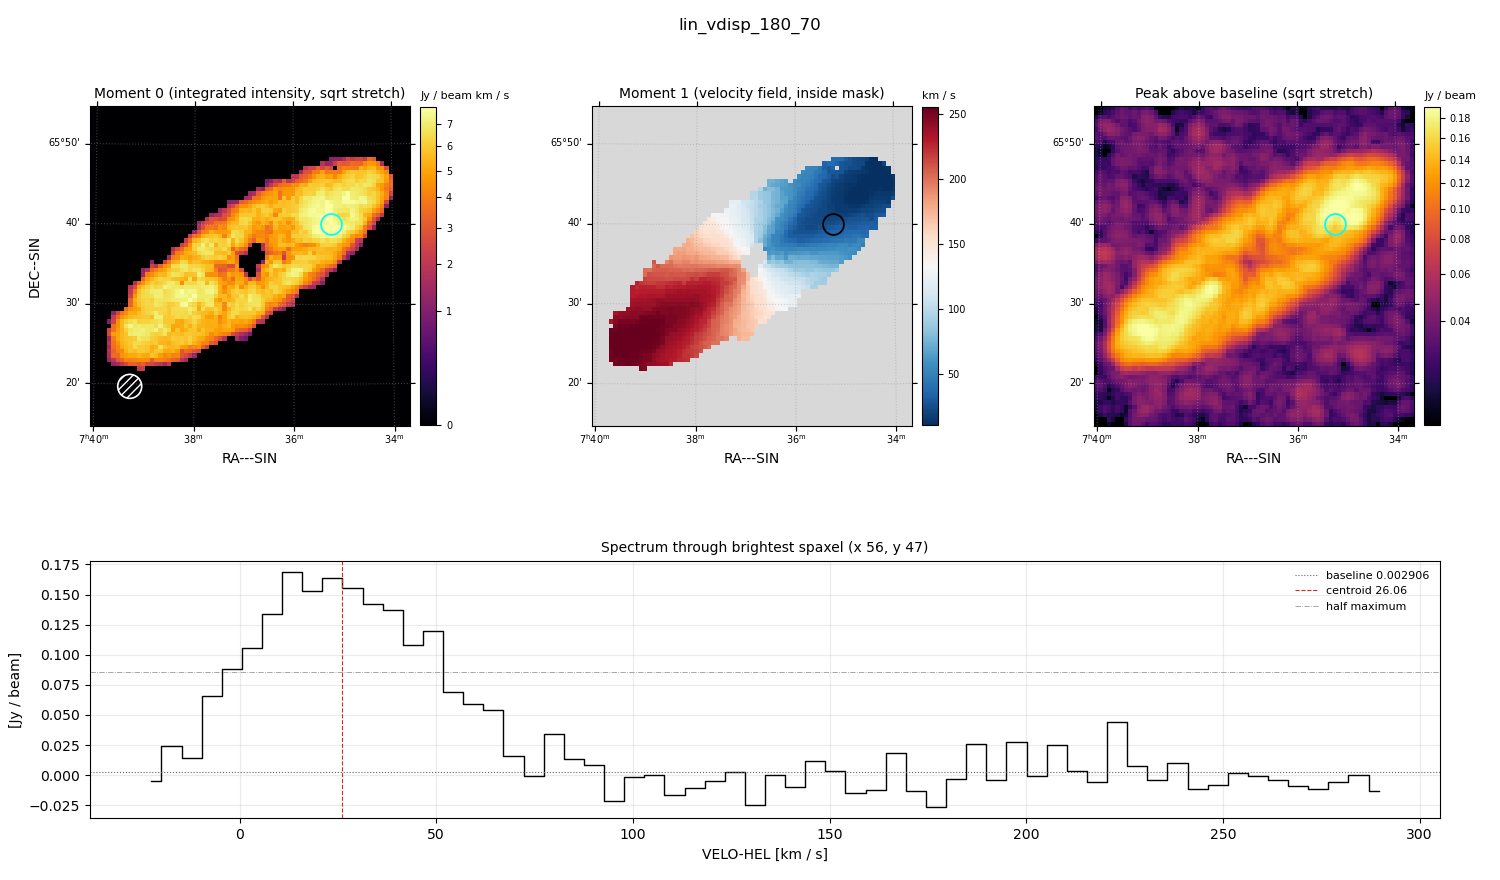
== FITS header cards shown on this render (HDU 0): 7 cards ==
OBJECT  = 'lin_vdisp_180_70'
BUNIT   = 'JY/BEAM '           /
CTYPE1  = 'RA---SIN'           /
CTYPE2  = 'DEC--SIN'           /
CTYPE3  = 'VELO-HEL'           /
NAXIS3  =                   62 / length of data axis 3
CUNIT3  = 'km/s    '           /

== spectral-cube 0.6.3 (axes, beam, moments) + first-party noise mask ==
SpectralCube HDU 0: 62 channels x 75 x 75 spaxels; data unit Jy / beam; figure title: lin_vdisp_180_70
Units: BUNIT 'JY/BEAM' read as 'Jy/beam' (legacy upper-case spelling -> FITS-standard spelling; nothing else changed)
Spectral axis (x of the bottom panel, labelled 'VELO-HEL [km / s]'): -22 .. 290 km / s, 62 channels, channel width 5.12 km / s
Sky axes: RA---SIN/DEC--SIN; field 40' x 40' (32 arcsec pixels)
Beam (drawn as the hatched ellipse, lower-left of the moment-0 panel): BMAJ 180 arcsec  BMIN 180 arcsec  BPA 0 deg
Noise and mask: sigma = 0.015 Jy / beam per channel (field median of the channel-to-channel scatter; agrees with the line-free scatter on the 3946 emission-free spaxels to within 1%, no correlation factor applied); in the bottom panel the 49 channels outside the line scatter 0.016 Jy / beam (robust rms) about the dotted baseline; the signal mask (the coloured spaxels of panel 2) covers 30% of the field
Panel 1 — Moment 0 (line voxels x channel width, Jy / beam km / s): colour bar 0 .. 7.81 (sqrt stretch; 0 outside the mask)
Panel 2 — Moment 1 (intensity-weighted velocity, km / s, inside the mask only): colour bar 11 .. 255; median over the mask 134
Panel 3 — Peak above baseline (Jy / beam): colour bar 0.0216 .. 0.192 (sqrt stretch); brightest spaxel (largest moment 0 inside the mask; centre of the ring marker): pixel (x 56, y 47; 0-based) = FK5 07h35m10s +65d40m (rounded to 10 s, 60 arcsec steps: no finer than the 32 arcsec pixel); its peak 0.166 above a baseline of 0.002906
Panel 4 — spectrum at that spaxel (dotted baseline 0.002906 Jy / beam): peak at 13 km / s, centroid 26.06 km / s (red dashed line; intensity-weighted over the run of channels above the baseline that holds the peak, -20 .. 72 km / s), W50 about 56 km / s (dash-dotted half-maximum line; edge to edge of the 11 channels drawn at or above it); detected line -10 .. 57 km / s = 13 of 62 channels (21%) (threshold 4 sigma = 0.061 Jy / beam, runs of >= 3 channels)